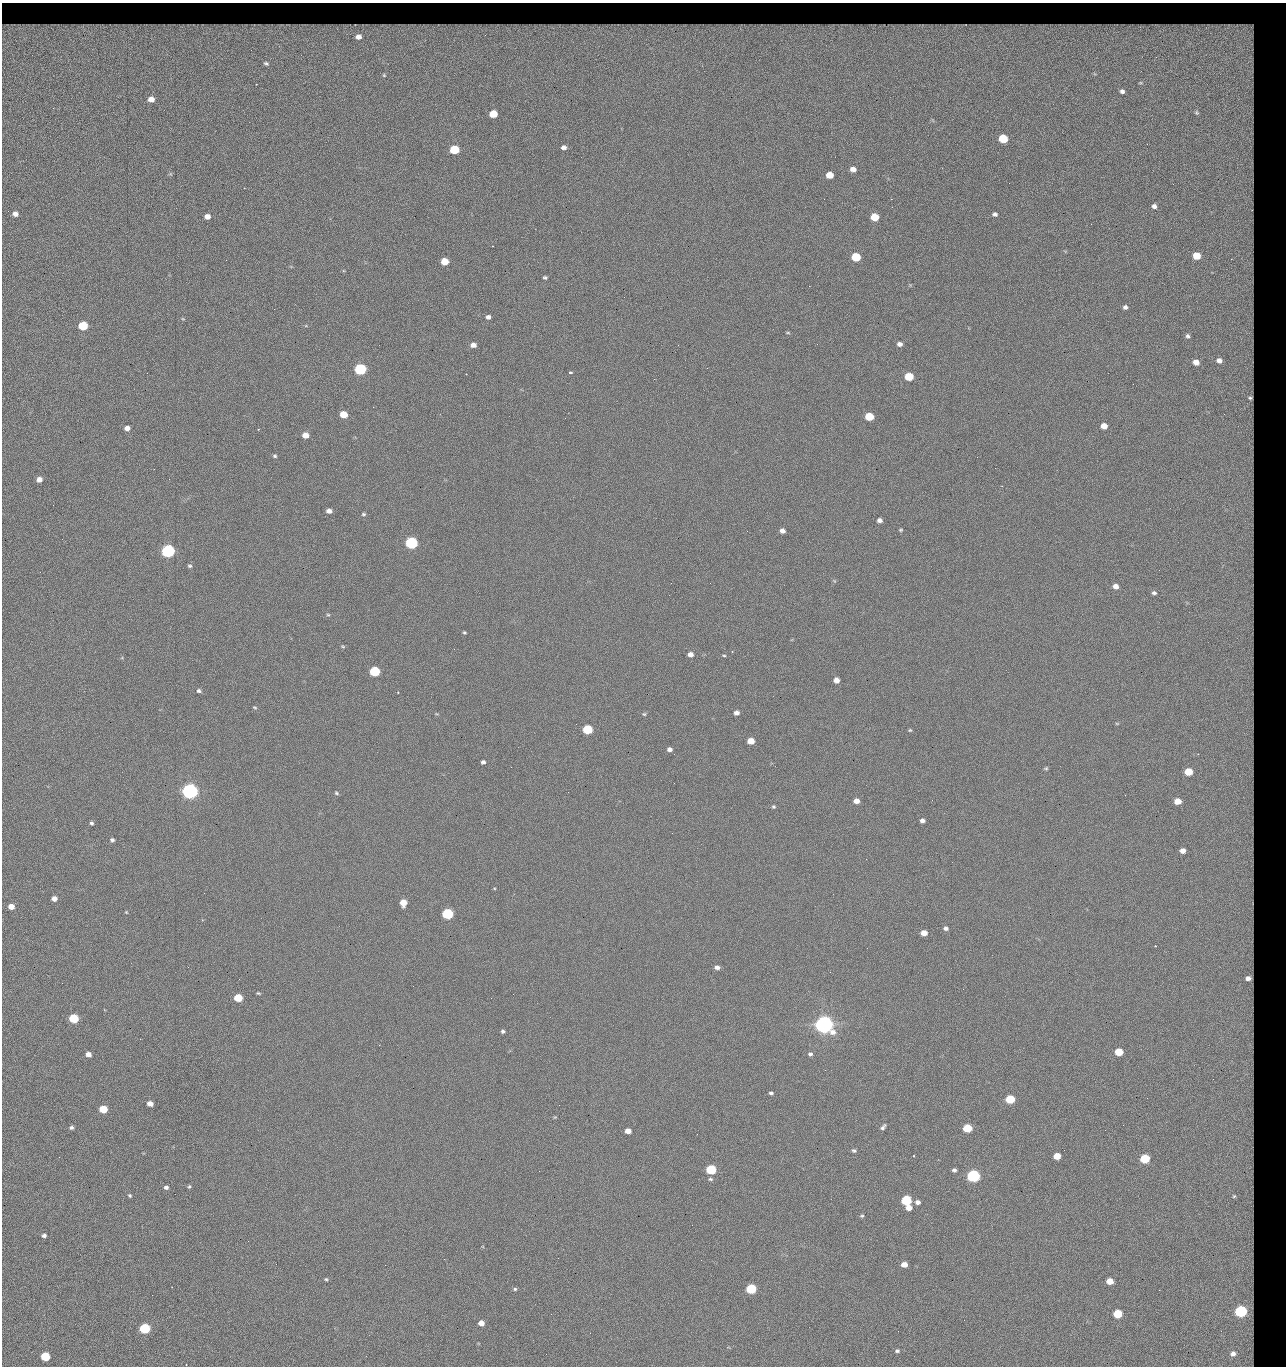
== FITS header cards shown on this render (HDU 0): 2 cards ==
NAXIS1  =                 1284 / length of data axis 1
NAXIS2  =                 1364 / length of data axis 2

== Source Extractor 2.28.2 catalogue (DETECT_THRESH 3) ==
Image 1284 x 1364 px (HDU 0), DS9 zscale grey, 1 PNG px = 1 image px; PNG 1288 x 1368 px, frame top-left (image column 1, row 1364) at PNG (2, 3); no overlay
Background 122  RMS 14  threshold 42.5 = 3 sigma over >= 5 px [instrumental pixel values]
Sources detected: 231; all 231 listed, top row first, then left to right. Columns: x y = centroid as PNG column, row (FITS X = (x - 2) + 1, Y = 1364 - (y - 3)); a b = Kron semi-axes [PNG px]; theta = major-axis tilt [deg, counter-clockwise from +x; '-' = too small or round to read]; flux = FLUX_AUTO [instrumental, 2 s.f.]
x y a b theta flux
13 25 13 3 0 1.6e+03
53 25 14 3 0 2.1e+03
171 25 18 3 4 3.2e+03
305 25 19 3 4 3.2e+03
362 25 3 2 - 5.2e+02
383 25 24 4 3 3.8e+03
641 25 15 3 -2 2.7e+03
660 25 9 3 -21 8.6e+02
684 25 8 4 8 1.4e+03
741 25 8 3 20 1.4e+03
762 25 9 3 9 1.5e+03
844 25 16 2 0 3.5e+03
919 25 10 3 11 2.1e+03
963 25 13 4 6 2.4e+03
33 26 5 3 - 1.2e+03
98 26 8 4 2 2.2e+03
138 26 7 4 40 1.4e+03
182 26 9 5 0 2.1e+03
216 26 9 4 -11 1.6e+03
245 26 6 4 -17 1.6e+03
281 26 13 4 -1 3.7e+03
346 26 10 4 10 2.7e+03
425 26 16 4 7 4.3e+03
497 26 9 4 41 1.3e+03
515 26 5 3 - 1.1e+03
573 26 9 4 7 2.1e+03
581 26 5 4 - 1.9e+03
831 26 7 4 -14 2.3e+03
1040 26 10 4 -16 2.4e+03
1063 26 6 3 -71 9.9e+02
1080 26 9 5 -8 1.7e+03
1156 26 14 5 -9 2.4e+03
82 27 8 5 -19 3.4e+03
526 27 8 4 -49 1.7e+03
535 27 5 3 - 1.4e+03
551 27 13 5 -15 3.5e+03
780 27 6 4 90 1.1e+03
893 27 5 2 - 1.2e+03
20 28 15 7 -3 6.0e+03
52 28 9 3 -45 1.8e+03
599 28 10 4 -79 1.7e+03
713 28 12 6 -38 3.2e+03
486 29 8 5 -90 2.6e+03
508 29 14 6 -39 3.3e+03
672 29 7 4 -72 2.5e+03
358 37 12 9 0 1.2e+04
1230 51 72 51 -56 3.0e+05
1156 57 3 2 - 1.6e+03
266 63 4 2 - 1.3e+03
1122 91 4 4 - 2.3e+03
151 99 5 4 - 8.1e+03
493 114 6 5 - 2.3e+04
1003 139 6 5 - 4.4e+04
1147 144 2 2 - 1.2e+03
564 147 6 5 - 3.7e+03
454 150 6 5 - 5.4e+04
853 169 6 5 - 6.3e+03
171 174 6 4 -70 1.3e+03
830 175 6 5 - 1.6e+04
1009 183 2 2 - 1.9e+03
244 188 2 2 - 5.2e+02
824 199 2 2 - 2.2e+03
891 199 2 2 - 1.8e+04
1154 206 5 5 - 3.6e+03
15 214 6 5 - 5.2e+03
995 214 5 4 - 2.6e+03
207 216 5 5 - 5.8e+03
874 217 6 5 - 2.8e+04
1091 224 2 2 - 7.7e+02
1197 256 6 5 - 2.4e+04
856 257 6 5 - 4.2e+04
1231 259 3 2 - 9.4e+02
445 261 6 5 - 1.9e+04
545 278 4 3 - 1.6e+03
809 286 2 2 - 2.7e+04
624 297 2 2 - 4.5e+02
1125 307 4 4 - 2.7e+03
274 309 2 2 - 6.0e+02
488 317 5 4 - 3.1e+03
183 319 5 3 - 9.3e+02
83 326 6 5 - 5.2e+04
788 333 6 3 0 1.0e+03
1188 336 6 5 - 2.4e+03
817 344 2 2 - 5.9e+02
899 344 6 5 - 3.9e+03
473 345 6 5 - 5.2e+03
678 345 2 2 - 3.4e+03
1219 361 6 5 - 4.5e+03
1196 362 5 5 - 9.7e+03
707 368 2 2 - 5.2e+02
360 369 6 5 - 1.6e+05
570 372 4 3 - 1.8e+03
466 374 2 2 - 4.4e+02
909 376 6 5 - 4.0e+04
1250 398 4 4 - 2.0e+03
344 414 6 5 - 2.0e+04
1224 414 3 2 - 1.2e+03
869 417 6 5 - 3.4e+04
1104 426 5 5 - 9.7e+03
127 428 6 5 - 5.0e+03
258 429 3 2 - 6.0e+02
305 435 5 5 - 9.6e+03
275 456 5 4 - 1.5e+03
977 457 2 2 - 3.4e+03
995 468 2 2 - 4.7e+02
154 469 2 2 - 2.9e+03
39 479 5 4 - 6.3e+03
1002 486 2 2 - 5.0e+02
53 505 2 2 - 8.2e+02
329 511 5 4 - 5.1e+03
363 514 5 4 - 1.5e+03
880 520 5 4 - 3.6e+03
901 530 4 4 - 1.2e+03
747 531 2 2 - 4.8e+02
782 531 5 4 - 4.8e+03
411 543 6 5 - 2.0e+05
168 551 6 5 - 3.3e+05
190 566 6 5 - 1.7e+03
710 583 3 2 - 7.0e+02
1116 586 5 5 - 5.7e+03
1154 593 5 4 - 2.1e+03
328 615 5 4 - 1.1e+03
464 632 4 3 - 1.3e+03
343 646 5 3 - 1.0e+03
732 651 3 2 - 1.1e+03
690 654 5 5 - 5.2e+03
724 655 5 3 - 1.1e+03
375 671 6 5 - 9.2e+04
836 680 5 5 - 7.3e+03
199 691 5 5 - 2.1e+03
398 693 3 2 - 8.1e+02
255 707 5 4 - 1.1e+03
736 713 5 4 - 3.9e+03
644 714 6 4 -2 1.3e+03
1117 723 6 3 -1 1.0e+03
587 729 6 5 - 6.5e+04
910 730 5 4 - 1.2e+03
751 741 5 5 - 1.4e+04
669 749 5 4 - 3.4e+03
674 754 3 2 - 7.3e+02
1198 754 2 2 - 6.0e+02
483 762 4 4 - 2.5e+03
511 767 2 2 - 3.2e+03
1046 768 6 5 - 1.4e+03
1188 772 5 5 - 2.7e+04
674 783 2 2 - 2.1e+03
190 791 6 6 - 7.3e+05
568 792 2 2 - 4.3e+02
336 793 5 4 - 1.4e+03
1125 795 2 2 - 3.9e+02
856 801 5 5 - 6.2e+03
1178 801 5 5 - 1.3e+04
773 807 5 4 - 1.3e+03
922 821 5 4 - 3.9e+03
91 823 5 4 - 1.9e+03
112 840 5 5 - 2.2e+03
1182 851 5 4 - 6.1e+03
54 899 5 4 - 5.6e+03
403 903 6 5 - 1.4e+04
11 906 5 5 - 9.6e+03
126 912 4 3 - 8.4e+02
448 914 6 5 - 1.3e+05
946 928 6 5 - 2.9e+03
924 933 5 5 - 9.8e+03
1155 946 2 2 - 6.7e+02
717 967 6 4 1 3.8e+03
1248 978 5 4 - 5.4e+03
258 993 5 3 - 1.2e+03
238 998 6 5 - 3.3e+04
491 998 2 2 - 2.0e+03
74 1018 6 5 - 5.4e+04
824 1024 7 6 - 1.2e+06
503 1031 5 4 - 2.1e+03
379 1045 2 2 - 5.5e+03
1119 1052 5 5 - 2.9e+04
88 1054 5 4 - 6.1e+03
810 1054 6 5 - 2.2e+03
825 1070 3 2 - 1.5e+03
1213 1079 2 2 - 1.8e+03
771 1093 4 3 - 1.9e+03
1147 1098 2 2 - 2.6e+03
1010 1099 6 5 - 4.8e+04
150 1104 5 4 - 7.1e+03
103 1109 5 5 - 3.1e+04
555 1117 5 4 - 8.4e+02
1123 1125 2 2 - 7.9e+02
883 1127 7 4 50 2.5e+03
71 1128 4 4 - 2.1e+03
967 1128 6 5 - 4.4e+04
628 1131 5 4 - 8.4e+03
697 1134 3 2 - 9.8e+02
854 1150 5 4 - 1.8e+03
913 1156 3 3 - 1.4e+03
1057 1156 5 5 - 1.7e+04
59 1157 2 2 - 2.4e+03
1145 1159 6 5 - 5.9e+04
711 1170 6 5 - 7.9e+04
954 1170 4 4 - 2.3e+03
539 1171 2 2 - 9.5e+02
973 1176 6 5 - 2.8e+05
710 1179 5 4 - 1.6e+03
189 1186 5 4 - 1.4e+03
166 1187 5 4 - 2.5e+03
130 1195 4 4 - 1.4e+03
1234 1196 5 4 - 1.5e+03
906 1200 6 5 - 8.6e+04
918 1202 5 5 - 3.7e+03
909 1208 5 5 - 9.5e+03
862 1216 5 4 - 1.4e+03
44 1235 4 4 - 2.4e+03
248 1241 2 2 - 2.2e+03
444 1259 2 2 - 8.4e+03
276 1264 2 2 - 1.8e+03
904 1264 5 4 - 8.8e+03
385 1265 2 2 - 5.3e+03
326 1279 5 4 - 1.3e+03
1110 1281 5 5 - 1.3e+04
172 1287 2 2 - 5.4e+02
515 1289 5 4 - 1.6e+03
751 1289 6 5 - 8.1e+04
1241 1311 6 5 - 2.0e+05
551 1314 2 2 - 4.4e+02
1118 1314 6 5 - 4.6e+04
964 1320 2 2 - 2.7e+03
481 1323 5 4 - 7.6e+03
145 1328 6 5 - 1.0e+05
590 1333 3 2 - 7.5e+02
897 1351 6 4 1 1.9e+03
546 1354 2 2 - 3.5e+03
1233 1354 8 7 - 4.8e+03
45 1356 6 5 - 5.4e+04

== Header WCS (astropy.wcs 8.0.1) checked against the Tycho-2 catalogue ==
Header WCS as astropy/WCSLIB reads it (CRVAL/CRPIX/CD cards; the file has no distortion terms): RA---TAN/DEC--TAN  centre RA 15:41:43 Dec +51:58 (235.43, +51.97 deg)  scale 1.26 arcsec/px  FOV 26.9' x 28.5'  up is +92 deg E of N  parity flipped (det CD > 0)
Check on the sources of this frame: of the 60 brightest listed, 11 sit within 2.0 arcsec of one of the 15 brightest Tycho-2 stars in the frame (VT <= 12.29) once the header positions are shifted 0.51 arcsec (0.49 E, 0.13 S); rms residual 0.90 arcsec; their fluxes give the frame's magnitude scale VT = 24.59 - 2.5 log10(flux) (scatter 0.20 mag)
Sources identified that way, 11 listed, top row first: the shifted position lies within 2.0 arcsec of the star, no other Tycho-2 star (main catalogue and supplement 1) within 4.0 arcsec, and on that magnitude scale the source's flux lands within +1.5 / -3 mag of the star's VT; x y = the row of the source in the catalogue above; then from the Tycho-2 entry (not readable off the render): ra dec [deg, ICRS J2000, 3 dp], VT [Tycho-2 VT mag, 2 dp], TYC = Tycho-2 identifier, HIP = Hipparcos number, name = IAU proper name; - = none
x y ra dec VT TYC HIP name
360 369 235.614 +52.064 11.61 3489-1132-1 - -
411 543 235.514 +52.049 11.19 3489-1407-1 - -
168 551 235.515 +52.133 11.12 3489-1380-1 - -
190 791 235.378 +52.130 9.31 3489-1322-1 76850 -
448 914 235.303 +52.042 11.52 3489-958-1 - -
824 1024 235.232 +51.912 9.59 3489-824-1 - -
973 1176 235.143 +51.862 10.97 3489-1016-1 - -
906 1200 235.131 +51.886 12.29 3489-908-1 - -
751 1289 235.084 +51.941 11.45 3489-1346-1 - -
1241 1311 235.062 +51.771 11.53 3489-1453-1 - -
145 1328 235.075 +52.152 11.74 3489-912-1 - -